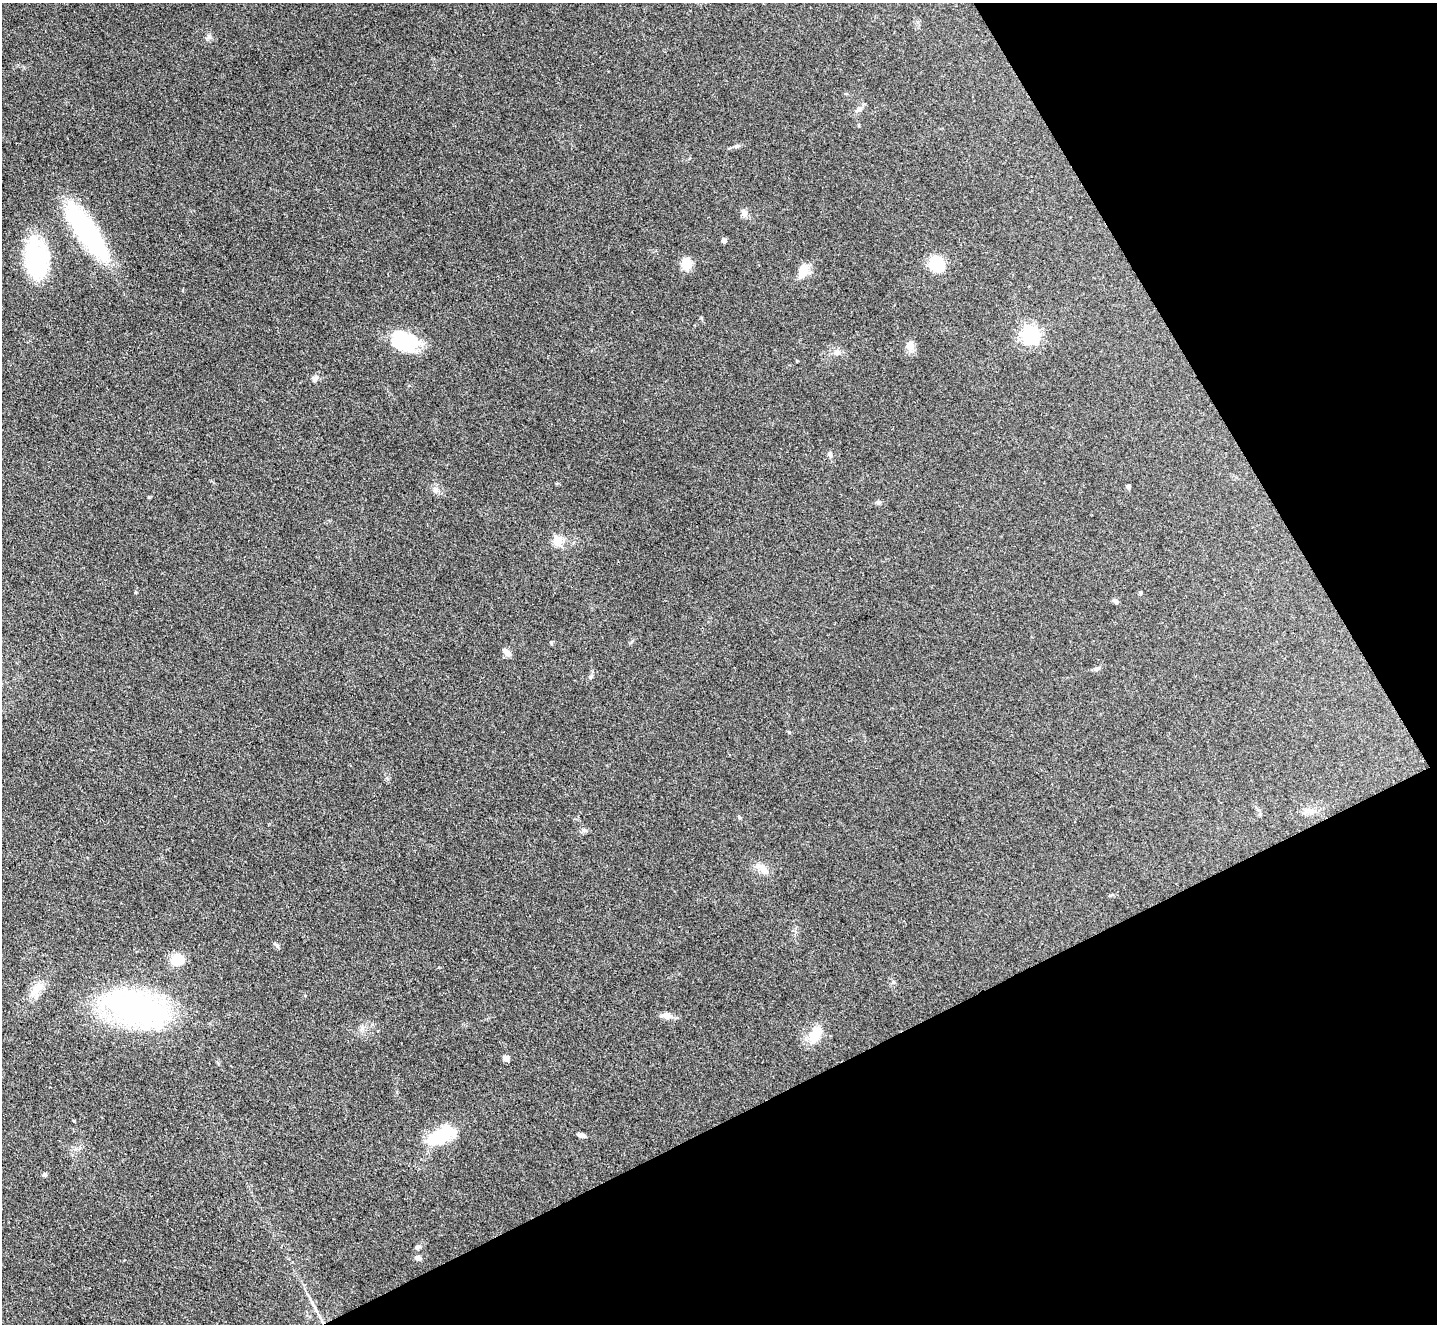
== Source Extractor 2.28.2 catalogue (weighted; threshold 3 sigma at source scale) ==
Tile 12 of 4 x 4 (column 4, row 3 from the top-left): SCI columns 4307-5741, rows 1474-2795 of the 5741 x 5729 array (HDU 1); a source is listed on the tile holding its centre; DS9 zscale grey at full resolution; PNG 1439 x 1326 px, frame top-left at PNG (2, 3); no overlay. Shown black and unused: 26% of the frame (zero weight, under 3 of 4 exposures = <1% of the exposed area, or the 3 px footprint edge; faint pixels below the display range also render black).
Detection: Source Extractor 2.28.2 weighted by HDU 2 'WHT'; one run over the whole footprint, this tile lists its part. Background 0.261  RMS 0.009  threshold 0.0407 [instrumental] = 3 sigma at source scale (4.5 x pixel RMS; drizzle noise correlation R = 1.50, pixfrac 1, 0.05/0.05 arcsec/px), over >= 5 px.
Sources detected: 44; all 44 listed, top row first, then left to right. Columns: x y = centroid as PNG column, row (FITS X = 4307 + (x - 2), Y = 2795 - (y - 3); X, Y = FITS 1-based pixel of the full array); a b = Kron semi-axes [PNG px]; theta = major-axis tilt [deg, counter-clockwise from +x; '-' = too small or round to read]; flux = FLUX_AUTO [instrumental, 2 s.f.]
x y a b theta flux
859 109 11 6 41 3.5
737 146 10 5 18 2.3
744 213 9 6 -73 4.9
86 231 61 18 -56 150
724 240 4 4 - 4
36 257 32 19 -82 100
686 263 13 11 -78 13
936 264 13 11 -48 37
803 271 20 11 66 11
1030 334 7 6 - 330
404 341 32 20 -17 45
910 346 10 9 - 8
836 352 10 7 46 3.9
797 361 3 3 - 0.81
315 378 11 7 43 3.6
830 454 7 6 - 2.7
1128 486 4 4 - 2.2
435 489 9 6 -63 3.2
878 502 7 4 -18 1.4
557 541 5 5 - 35
135 592 5 3 - 1
1140 593 4 4 - 1.5
1115 601 7 5 -40 2.3
551 643 5 5 - 1
507 652 12 6 -42 4.8
1096 669 7 6 - 2.2
739 817 5 4 - 1.1
584 830 7 4 18 1.8
764 870 12 7 -24 5.6
277 946 8 4 -55 1.6
177 960 13 10 13 18
35 990 22 10 54 12
135 1008 44 22 -17 340
667 1016 14 8 -4 5.4
362 1028 6 6 - 2.3
815 1034 24 14 65 17
506 1058 6 6 - 3.9
581 1135 9 5 -8 2.8
440 1137 31 16 28 41
45 1174 6 5 - 1.7
417 1247 6 5 - 2
418 1258 6 6 - 3.2
315 1308 14 3 -66 3.2
323 1321 8 4 -45 2.2
Overlapping masked pixels (flux is a lower limit): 1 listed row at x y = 323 1321
Unlisted compact peaks at least as high as the median listed source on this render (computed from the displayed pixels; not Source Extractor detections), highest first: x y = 789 732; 149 497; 209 37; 74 1121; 893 982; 590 677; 701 318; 387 778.